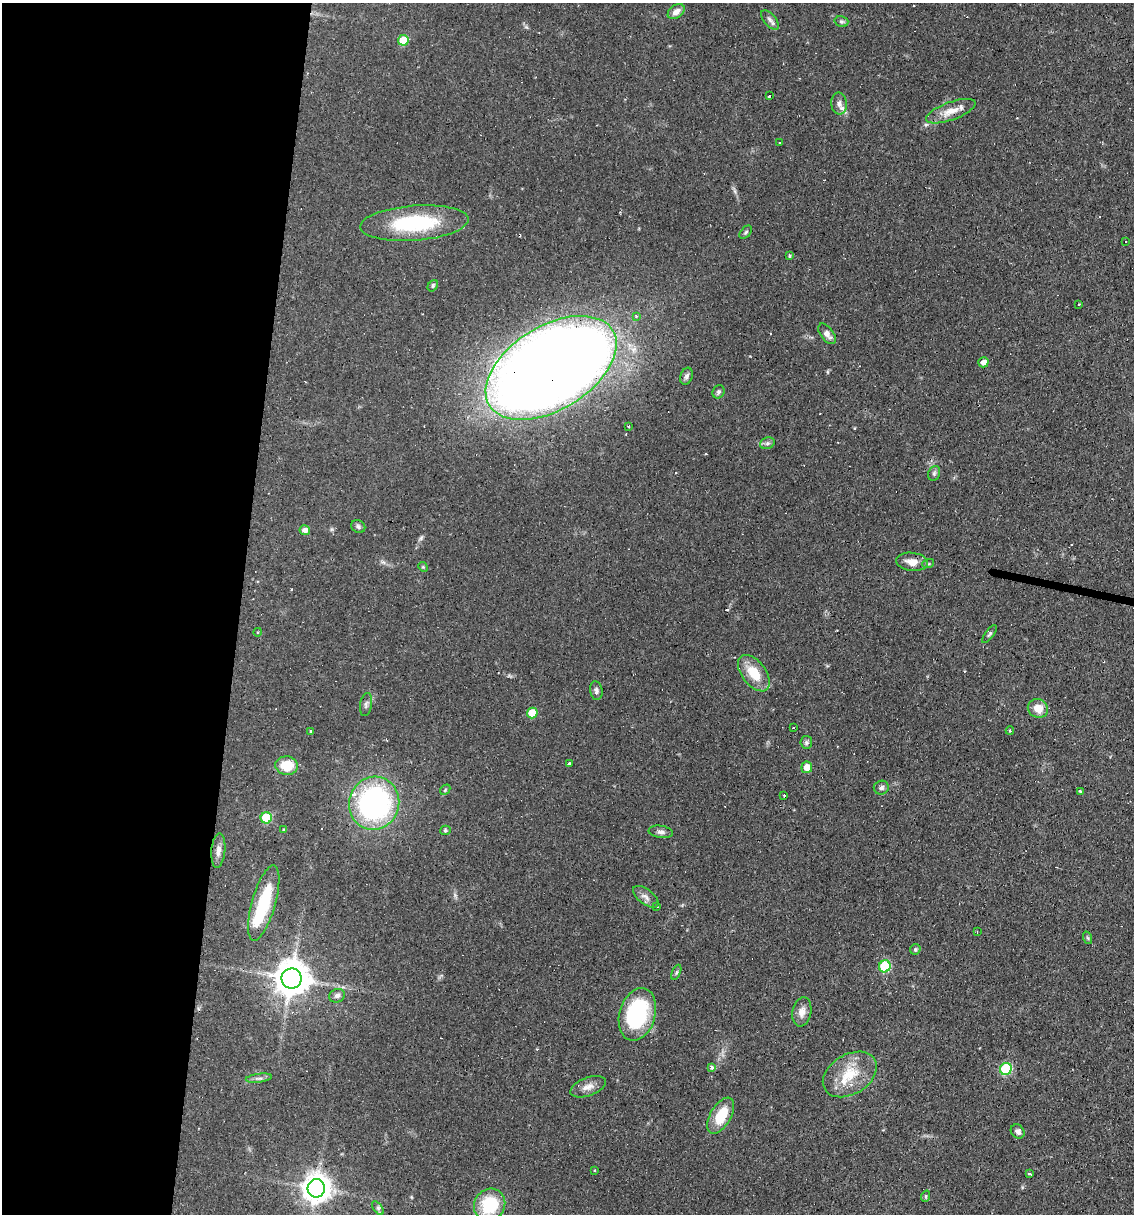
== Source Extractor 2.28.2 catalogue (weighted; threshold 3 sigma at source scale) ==
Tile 5 of 4 x 4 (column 1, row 2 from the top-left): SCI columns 233-1364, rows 2425-3636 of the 4874 x 4848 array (HDU 1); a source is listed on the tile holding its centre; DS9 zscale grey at full resolution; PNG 1136 x 1216 px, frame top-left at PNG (2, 3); each listed source drawn as its Kron ellipse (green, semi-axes under 4 px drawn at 4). Shown black and unused: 21% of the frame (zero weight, under 2 of 3 exposures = <1% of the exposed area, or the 3 px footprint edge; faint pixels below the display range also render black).
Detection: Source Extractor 2.28.2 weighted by HDU 2 'WHT'; one run over the whole footprint, this tile lists its part. Background 0.0644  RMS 0.0052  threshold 0.0234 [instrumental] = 3 sigma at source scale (4.5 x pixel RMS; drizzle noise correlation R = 1.50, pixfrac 1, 0.05/0.05 arcsec/px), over >= 5 px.
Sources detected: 92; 1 inside a brighter object's white glare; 10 cosmic-ray / hot-pixel residue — neither listed nor drawn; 4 inside a brighter listed object's ellipse — not listed separately; the other 77 listed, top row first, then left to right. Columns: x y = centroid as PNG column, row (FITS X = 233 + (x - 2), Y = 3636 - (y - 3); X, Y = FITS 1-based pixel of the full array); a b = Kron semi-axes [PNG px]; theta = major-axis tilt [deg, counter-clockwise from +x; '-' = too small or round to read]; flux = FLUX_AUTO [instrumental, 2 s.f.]
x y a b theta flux
676 12 9 6 37 3.4
770 20 12 6 -49 1.9
841 22 7 5 -16 1
403 40 5 5 - 15
769 96 3 3 - 12
839 104 11 7 -84 2.7
951 111 26 9 20 6.7
779 143 3 2 - 0.35
414 223 54 17 4 43
746 232 8 5 49 0.86
1125 242 3 3 - 1.9
790 256 3 3 - 0.84
433 286 6 4 53 1
1079 304 3 2 - 0.37
636 316 4 4 - 0.75
827 334 12 6 -53 3
983 362 5 5 - 3.9
551 368 72 42 31 1500
686 376 9 6 70 1.5
718 392 7 5 64 1.2
629 426 3 2 - 0.68
767 443 7 5 21 1.3
934 473 8 5 69 1.2
358 527 7 6 - 1.2
305 530 5 5 - 2.7
912 562 16 9 -7 5.4
928 564 6 3 17 0.61
423 567 5 4 - 0.56
258 632 4 3 - 0.45
989 634 11 3 52 0.97
754 673 21 12 -53 12
596 691 9 6 -81 1.5
366 704 12 6 81 1.6
1038 708 10 9 - 6.8
532 713 5 5 - 12
793 728 2 2 - 0.51
310 731 3 3 - 1.9
1010 731 4 4 - 0.64
806 742 6 6 - 1
569 763 3 3 - 0.65
287 766 11 9 -6 13
807 767 5 5 - 5.4
881 788 7 7 - 1.6
445 790 6 4 47 0.7
1080 791 4 2 - 0.57
784 795 3 3 - 0.58
374 803 27 25 73 110
266 818 6 5 - 23
284 830 4 4 - 0.64
445 830 5 4 - 0.79
661 832 12 6 -8 1.9
218 850 17 7 85 3.2
646 897 15 7 -37 2.6
264 903 39 12 74 29
657 907 3 3 - 1.8
977 932 3 2 - 0.36
1088 938 6 4 -70 0.73
915 949 5 5 - 0.84
885 966 6 5 - 33
676 972 8 4 66 0.94
291 978 10 10 - 1200
337 996 8 6 22 1.9
802 1012 15 9 79 3.7
637 1014 27 18 74 52
711 1068 3 3 - 3.1
1006 1069 6 5 - 37
850 1074 29 20 32 16
259 1078 13 3 7 1.4
588 1087 19 9 20 4.1
721 1116 20 10 61 15
1018 1131 7 6 - 2.1
594 1171 3 2 - 0.5
1030 1174 4 2 - 1.1
316 1188 9 8 - 670
926 1196 6 3 71 0.69
490 1205 17 15 52 24
378 1208 8 4 -54 1
Overlapping masked pixels (flux is a lower limit): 3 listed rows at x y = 551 368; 291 978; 316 1188